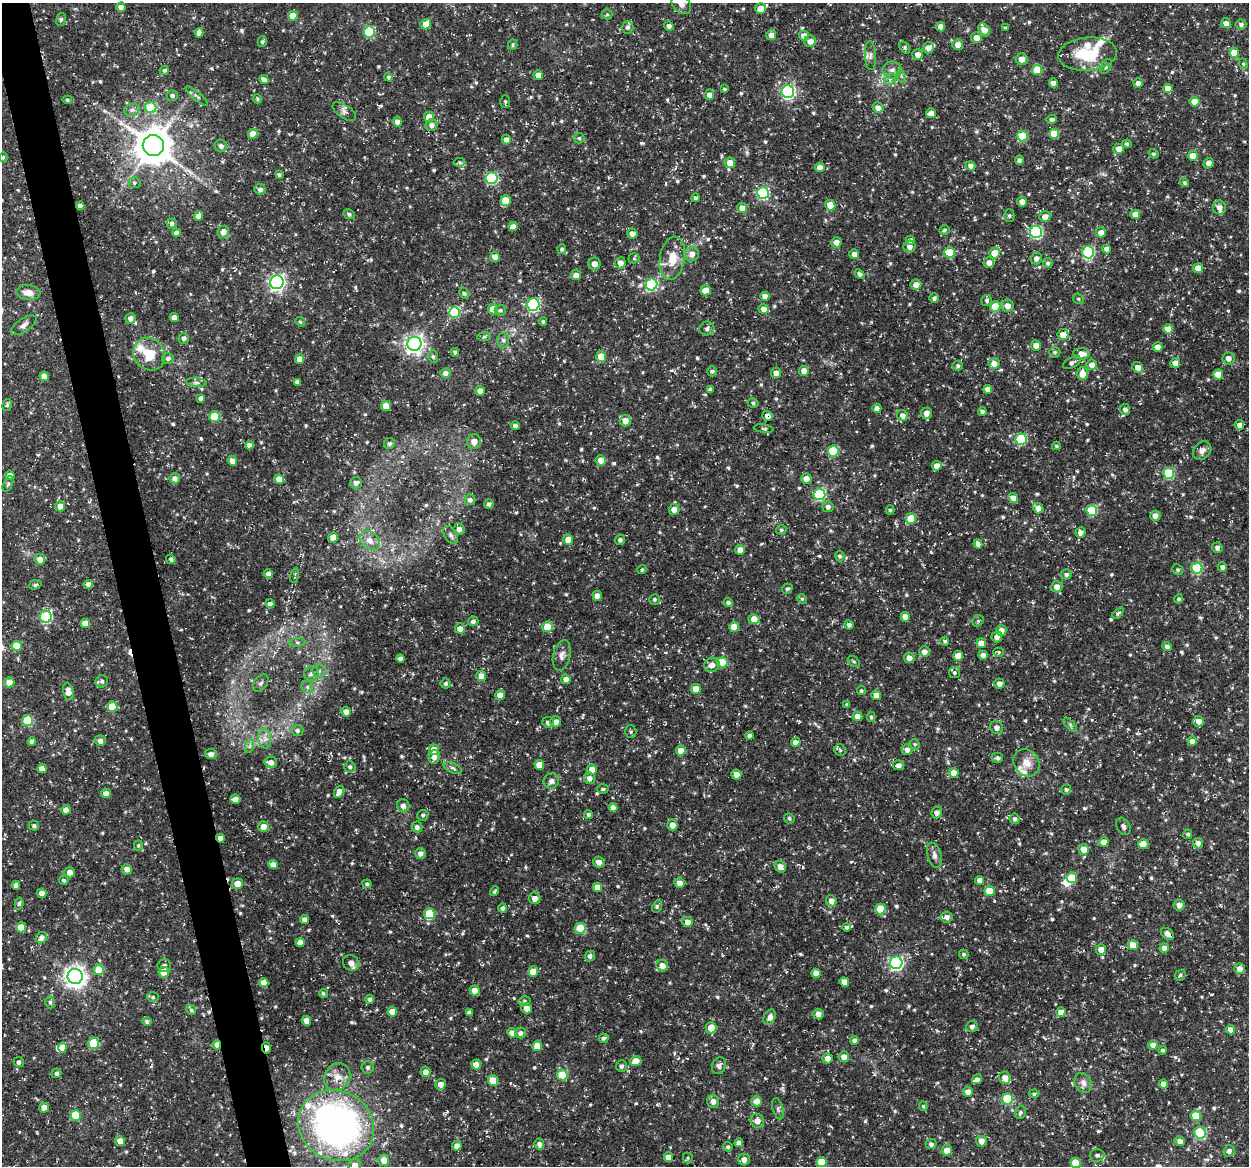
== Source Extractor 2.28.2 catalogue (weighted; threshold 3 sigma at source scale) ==
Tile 11 of 4 x 4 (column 3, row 3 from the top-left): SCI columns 2496-3742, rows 1202-2365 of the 4992 x 4776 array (HDU 1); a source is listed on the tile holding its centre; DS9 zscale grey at full resolution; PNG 1251 x 1168 px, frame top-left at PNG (2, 3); each listed source drawn as its Kron ellipse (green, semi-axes under 4 px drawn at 4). Shown black and unused: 3% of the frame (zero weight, under 3 of 5 exposures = <1% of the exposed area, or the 3 px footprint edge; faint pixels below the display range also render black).
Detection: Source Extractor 2.28.2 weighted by HDU 2 'WHT'; one run over the whole footprint, this tile lists its part. Background 0.0467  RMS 0.0028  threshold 0.0124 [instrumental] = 3 sigma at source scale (4.5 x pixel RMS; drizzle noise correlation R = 1.50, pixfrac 1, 0.0396/0.0396 arcsec/px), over >= 5 px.
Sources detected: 703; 2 inside a brighter object's white glare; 2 cosmic-ray / hot-pixel residue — neither listed nor drawn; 17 inside a brighter listed object's ellipse — not listed separately; of the other 682, all 500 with FLUX_AUTO >= 0.407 (the completeness limit of this list) listed and drawn (182 fainter detections not listed), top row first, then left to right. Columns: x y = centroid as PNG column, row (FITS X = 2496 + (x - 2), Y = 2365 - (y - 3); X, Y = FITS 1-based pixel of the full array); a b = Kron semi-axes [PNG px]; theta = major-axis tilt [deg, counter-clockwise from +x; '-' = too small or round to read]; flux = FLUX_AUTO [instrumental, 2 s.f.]
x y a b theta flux
681 4 11 8 -46 2
121 7 4 4 - 1.5
761 9 5 5 - 3.6
607 14 5 5 - 0.45
293 16 5 5 - 4.3
61 19 6 5 - 0.46
1226 23 5 5 - 2.1
426 24 5 5 - 2.9
1241 25 5 5 - 0.82
669 26 5 4 - 0.9
627 27 6 6 - 0.77
940 27 5 4 - 1.7
1005 28 3 3 - 0.46
984 30 7 5 -55 2.1
369 32 6 5 - 15
199 33 5 4 - 1.7
771 35 5 5 - 2
804 36 5 5 - 2.1
976 38 5 5 - 2
810 41 6 5 - 1.5
262 42 5 4 - 0.47
513 45 5 5 - 0.45
958 45 5 5 - 2.3
905 47 6 4 -54 0.51
928 48 6 5 - 1.8
1234 53 5 5 - 4.6
918 54 5 5 - 1.7
1088 54 29 16 5 12
870 55 14 5 -87 1.1
1022 59 6 6 - 2
1243 64 5 4 - 0.41
1106 66 8 5 62 0.7
164 70 5 4 - 0.62
892 70 9 8 - 1.5
1037 70 5 5 - 7.6
538 75 5 4 - 1.7
901 76 6 4 -71 0.49
388 77 4 4 - 0.52
264 79 5 4 - 1.4
890 79 6 5 - 0.69
1053 83 4 4 - 1.9
1138 83 5 4 - 1.5
1168 88 5 4 - 2.3
724 89 4 3 - 0.44
788 92 6 6 - 47
709 95 5 5 - 1.4
172 96 5 5 - 0.69
197 96 14 3 -41 0.7
257 99 5 4 - 0.42
67 100 5 4 - 0.43
505 101 6 5 - 0.42
1194 102 5 5 - 3.8
151 107 5 5 - 13
878 108 5 5 - 1.5
132 110 8 6 21 0.86
344 112 13 6 -33 1.1
931 113 5 5 - 1.8
429 117 5 5 - 3.2
1051 119 5 4 - 0.68
397 122 5 4 - 1.3
432 125 6 5 - 1.4
253 134 5 5 - 3.2
1054 134 5 5 - 5.7
1022 136 5 5 - 9.7
579 138 5 5 - 0.46
506 140 5 4 - 1.5
1127 144 5 4 - 0.51
153 146 10 10 - 740
221 146 6 6 - 0.95
1119 149 5 5 - 2.2
1154 154 5 4 - 0.5
1193 156 5 5 - 4.1
3 157 5 4 - 0.41
1019 160 5 4 - 0.69
459 162 6 4 -2 0.45
730 163 5 5 - 4.3
1209 163 5 5 - 1.7
971 166 5 4 - 1.4
820 167 5 4 - 2.1
279 175 3 3 - 0.52
491 178 6 6 - 26
134 183 6 5 - 0.54
1185 183 5 4 - 0.51
260 189 5 5 - 1.1
763 193 6 6 - 29
695 198 4 3 - 0.59
506 201 5 5 - 6.6
1022 201 5 5 - 1.5
830 205 5 5 - 4.7
80 206 4 4 - 1.2
1219 207 7 6 - 1.6
742 208 5 5 - 1.9
349 214 6 4 -28 0.62
1135 214 5 4 - 2.4
1009 215 6 5 - 0.46
199 216 5 4 - 1.9
1045 217 5 5 - 2
172 224 5 5 - 0.86
513 226 4 4 - 1.6
944 230 5 4 - 0.5
223 232 6 6 - 2.1
1036 232 6 6 - 32
1101 232 5 5 - 1.8
176 233 4 4 - 1.1
632 234 5 5 - 1.8
910 240 4 4 - 1
836 242 5 5 - 1.6
909 247 6 5 - 1.6
562 249 5 4 - 0.59
1107 249 4 4 - 1.6
949 252 5 5 - 8.4
1088 252 6 6 - 31
994 253 5 5 - 4
692 254 7 7 - 1.9
854 254 5 5 - 1.7
495 257 5 5 - 1.8
634 258 5 5 - 0.41
672 258 22 12 81 5.2
1036 258 6 5 - 1.1
620 263 5 5 - 1.9
989 263 5 5 - 1.9
1048 263 5 5 - 0.74
594 264 6 6 - 1.6
1198 268 5 5 - 4.2
860 274 5 4 - 0.87
576 275 5 5 - 1.8
277 282 7 6 - 82
916 284 5 5 - 1.9
651 285 6 6 - 28
705 290 5 5 - 3.9
28 292 12 7 -6 2.5
464 293 6 5 - 0.45
765 296 4 4 - 1.8
934 298 5 4 - 0.82
1078 299 6 5 - 0.41
987 301 5 5 - 0.61
533 304 6 6 - 35
995 306 5 5 - 7.1
1007 306 6 6 - 1.9
493 309 5 5 - 5.6
764 309 5 4 - 1.9
500 310 5 5 - 0.56
454 313 5 5 - 17
130 318 5 5 - 1.5
174 318 4 4 - 1.8
300 322 5 4 - 0.43
543 322 4 3 - 0.43
24 325 15 6 34 1.4
707 328 7 7 - 0.91
1168 329 5 5 - 3.2
1063 335 5 5 - 2.6
484 336 7 3 6 0.49
184 338 5 5 - 0.9
503 340 7 6 - 0.78
414 344 7 7 - 120
1036 345 5 5 - 1.8
1157 347 5 5 - 2
455 352 4 4 - 0.52
1055 352 6 5 - 0.57
149 354 17 15 -51 6
1081 354 8 5 -4 2.1
433 356 6 4 -73 0.5
601 357 5 5 - 4.5
168 358 6 5 - 0.81
1228 358 6 6 - 1.9
300 359 5 4 - 2.4
994 363 5 5 - 2
1072 363 10 5 28 0.84
1175 363 5 5 - 2.2
1092 365 5 5 - 2
958 366 5 5 - 0.55
1138 367 5 5 - 2.2
712 371 5 5 - 0.6
804 371 5 5 - 1.9
445 373 5 5 - 1.3
776 373 5 5 - 1.8
1082 373 6 5 - 3.6
1218 375 5 5 - 3.9
44 376 4 4 - 2.4
196 382 10 4 -5 0.66
297 382 4 4 - 0.85
710 389 4 4 - 0.95
988 389 4 4 - 2
480 391 5 5 - 1.4
200 398 4 3 - 0.75
753 403 5 4 - 0.54
7 405 6 4 79 0.45
386 406 5 5 - 3.3
877 408 4 4 - 1.4
1125 409 5 5 - 0.96
982 411 4 3 - 0.74
926 413 6 5 - 1.6
767 416 5 5 - 1.2
903 416 6 5 - 1.5
214 417 5 5 - 9.1
625 421 5 5 - 2.6
1239 425 5 5 - 1.5
515 426 4 4 - 0.92
764 429 10 4 -7 0.49
1021 439 5 5 - 19
474 442 7 7 - 2.2
390 444 6 5 - 0.68
249 445 4 4 - 1.2
1056 446 4 3 - 0.42
833 451 5 5 - 13
1202 451 10 8 48 1.5
601 460 5 5 - 2
232 461 5 4 - 2
937 466 5 4 - 1.9
1169 473 5 5 - 18
10 475 5 4 - 1.7
175 478 5 5 - 1.3
279 479 5 4 - 3.3
806 479 5 5 - 2
356 483 6 5 - 1.2
8 484 8 4 65 0.53
819 494 6 6 - 27
1013 498 5 5 - 2.2
470 500 5 5 - 0.97
489 504 5 5 - 0.86
60 506 5 5 - 2
828 507 5 5 - 1
1038 508 5 5 - 1.9
674 509 5 5 - 2
890 510 4 4 - 0.42
1092 511 5 5 - 17
1155 516 5 5 - 1.9
911 518 5 5 - 6.1
459 529 6 5 - 1.3
781 530 5 4 - 0.49
1081 532 5 5 - 1.6
451 535 10 6 -58 0.95
333 538 5 5 - 3.5
568 539 5 5 - 3.1
620 540 5 5 - 0.72
370 541 11 8 -41 2.4
978 544 5 4 - 1.2
1217 548 5 5 - 0.99
740 550 5 5 - 2.8
840 556 5 4 - 0.5
40 559 5 5 - 2
171 559 5 4 - 0.69
1222 567 5 4 - 0.82
1197 568 5 5 - 20
642 569 5 3 - 0.41
1178 570 5 5 - 0.5
268 574 5 4 - 1.5
1066 574 5 5 - 0.73
295 576 7 3 80 0.45
88 584 5 4 - 1.2
35 585 6 4 21 0.7
1057 587 6 5 - 1.7
787 589 5 4 - 0.48
597 596 5 4 - 1.5
655 599 5 5 - 0.48
802 599 5 4 - 0.47
1179 599 4 4 - 0.53
728 603 5 4 - 0.81
270 604 4 4 - 1.1
1118 613 7 4 47 0.68
46 617 6 6 - 26
905 617 5 4 - 2
754 619 5 5 - 3.2
473 621 5 5 - 0.75
978 621 6 5 - 0.47
85 623 5 4 - 2.4
849 625 4 4 - 0.95
547 627 5 5 - 6.7
734 627 5 5 - 5.6
460 628 5 5 - 1.7
1001 630 5 5 - 2.1
997 637 5 5 - 1.3
945 641 4 4 - 0.47
297 642 8 4 8 0.62
981 643 5 5 - 2.9
16 646 5 5 - 4.9
1167 646 5 4 - 0.96
924 652 5 5 - 1.7
999 652 5 4 - 0.43
562 655 15 8 77 1.7
983 655 4 4 - 1.6
958 656 5 5 - 2.7
400 658 4 4 - 1
909 658 5 5 - 1.7
854 661 6 5 - 0.44
722 662 5 5 - 7.4
712 665 8 7 - 1.8
319 671 6 6 - 0.91
312 673 7 7 - 1.2
954 673 5 5 - 0.56
481 676 5 5 - 2.2
566 679 5 4 - 1.7
102 681 6 6 - 0.74
9 682 5 5 - 4.2
261 683 10 6 54 0.85
446 683 5 5 - 0.65
999 684 5 5 - 1.5
307 687 6 5 - 0.67
696 689 5 5 - 3.3
861 691 4 4 - 0.42
68 692 8 5 -78 2.2
500 695 5 4 - 2.3
876 695 5 4 - 2.5
847 704 4 4 - 0.49
112 707 5 5 - 5.1
346 712 5 5 - 1.9
857 716 5 4 - 2
871 717 5 4 - 0.48
28 720 5 5 - 15
1199 721 5 5 - 1.8
548 722 5 5 - 0.9
556 722 5 5 - 1.8
1070 725 9 3 -45 0.53
997 728 7 6 - 1.3
297 730 6 5 - 0.84
631 731 6 5 - 0.51
750 736 4 4 - 0.88
265 739 10 6 -85 1.5
32 741 4 4 - 0.85
100 741 5 5 - 1.2
1192 741 5 4 - 1.6
796 742 5 4 - 1.5
915 744 5 4 - 0.41
250 746 7 4 71 0.66
434 750 5 5 - 3.9
840 750 6 5 - 0.57
907 750 5 5 - 1.4
681 751 5 5 - 3.1
211 754 6 5 - 1.2
434 757 7 5 80 1.4
997 758 6 5 - 0.64
271 762 6 5 - 1.6
1026 763 14 12 -54 3.1
539 765 5 5 - 4.4
899 765 5 5 - 1.2
350 767 5 5 - 0.72
453 768 9 5 -24 0.84
42 769 4 4 - 2
592 769 5 5 - 2.5
954 773 5 5 - 2.7
736 775 5 5 - 1.5
589 778 5 5 - 1.3
551 781 8 7 - 1.2
603 789 6 4 -1 0.54
1066 789 5 5 - 0.53
339 792 6 4 58 2.1
106 793 5 5 - 1.4
235 799 5 4 - 1.9
403 806 6 6 - 1.3
613 808 4 4 - 1.9
66 810 4 4 - 2
937 812 6 5 - 1.3
588 814 4 4 - 0.61
423 815 5 5 - 0.61
789 818 5 5 - 0.54
1015 819 5 5 - 0.88
672 825 5 5 - 1.7
34 826 5 5 - 0.58
263 826 5 5 - 2.4
1123 826 9 6 -58 0.78
417 827 5 5 - 1.2
1188 834 4 4 - 0.61
220 838 4 4 - 2.1
1104 842 5 4 - 2.3
1198 843 5 5 - 1.4
1143 844 5 5 - 2.9
138 845 5 4 - 0.43
1084 849 5 5 - 3.3
420 853 5 5 - 1.3
934 855 13 7 -74 1.4
599 862 6 5 - 1.6
273 865 5 4 - 2
780 867 6 5 - 2
127 869 5 5 - 1.4
70 872 5 5 - 1.6
1072 878 5 5 - 8.7
64 880 5 4 - 0.52
980 880 4 4 - 1.6
679 883 5 5 - 2
237 884 5 5 - 3
367 884 4 4 - 0.55
16 885 4 4 - 1.4
597 887 5 4 - 2.1
494 891 5 3 - 0.43
989 891 5 5 - 6.7
42 893 5 5 - 1.3
535 898 6 5 - 1.7
831 901 6 5 - 1.7
19 903 6 4 78 0.57
1179 905 5 5 - 1.9
657 906 6 4 64 0.51
502 908 4 4 - 0.73
880 909 5 5 - 7.3
429 914 5 5 - 13
947 917 6 5 - 1.3
305 919 4 4 - 1.7
687 922 5 5 - 1.9
21 927 5 5 - 4.7
847 927 4 4 - 0.74
580 928 5 5 - 12
1168 934 7 5 -35 1.3
41 938 6 5 - 1.3
300 942 4 4 - 2.2
1133 945 5 5 - 3.7
1164 948 5 4 - 1.8
1101 949 5 5 - 2.2
964 954 5 4 - 0.5
590 956 5 5 - 1
351 963 8 7 - 1.8
896 963 6 6 - 51
164 965 6 6 - 0.79
662 966 6 5 - 1.7
1239 969 5 5 - 1.9
99 970 5 5 - 6.4
164 972 5 5 - 5.6
533 972 5 5 - 5
816 973 5 4 - 1.9
1180 975 6 5 - 0.51
75 976 7 7 - 170
844 982 5 4 - 2.5
264 983 4 4 - 2.4
475 990 5 5 - 2.4
323 993 4 4 - 0.51
153 997 6 5 - 0.59
370 999 4 4 - 0.78
524 1001 6 5 - 0.51
50 1002 6 5 - 0.54
526 1008 5 5 - 1.7
191 1010 5 4 - 0.52
392 1012 5 5 - 3.5
1061 1012 5 4 - 1.9
469 1013 4 4 - 1.1
818 1014 5 5 - 1.5
770 1017 8 5 64 1.3
147 1021 4 4 - 0.63
307 1021 5 4 - 2
972 1027 6 5 - 1.1
711 1028 5 5 - 3.1
1230 1030 5 4 - 1.7
512 1033 5 4 - 1.6
520 1033 5 5 - 0.98
604 1038 5 4 - 0.59
855 1040 4 4 - 1.1
93 1043 5 5 - 9.9
217 1045 5 4 - 1.3
1153 1045 5 4 - 1.7
537 1046 5 5 - 4.1
63 1047 5 4 - 2.5
266 1048 6 3 -81 2.6
1163 1050 4 4 - 0.49
844 1057 5 5 - 2.2
828 1058 5 5 - 1.9
636 1061 5 5 - 3.1
19 1062 5 5 - 0.81
476 1065 5 5 - 2.7
621 1066 6 5 - 0.7
719 1066 9 6 66 0.98
368 1068 6 6 - 0.7
425 1072 5 5 - 1.9
56 1073 5 5 - 0.72
562 1075 5 5 - 11
337 1077 14 12 56 3
1005 1078 6 5 - 2
977 1079 5 4 - 0.95
493 1081 5 5 - 5.7
1083 1083 10 8 -59 1.5
440 1084 5 5 - 1.8
1163 1084 4 4 - 2
968 1092 5 5 - 1.8
1034 1094 5 4 - 0.55
1007 1099 5 5 - 15
713 1101 6 6 - 1.6
757 1101 5 5 - 2.5
923 1106 5 4 - 0.42
44 1108 5 5 - 2.1
778 1109 11 5 -73 0.78
1020 1113 6 5 - 0.56
76 1115 5 5 - 9.4
1196 1116 5 5 - 6.1
757 1121 7 6 - 2.1
336 1125 39 34 -29 110
1200 1133 6 5 - 21
120 1141 5 4 - 2.4
981 1141 5 5 - 1.8
1180 1141 5 5 - 1.4
739 1143 4 4 - 1.2
539 1144 5 4 - 0.91
931 1144 5 5 - 0.77
457 1146 5 4 - 1.7
728 1147 5 4 - 0.54
947 1150 5 5 - 2.8
1229 1151 6 5 - 1.2
1097 1155 7 6 - 0.93
668 1157 5 4 - 2
688 1158 5 5 - 0.43
744 1159 6 6 - 1.5
384 1160 6 5 - 2.3
822 1162 5 5 - 6.7
1076 1163 5 5 - 7.4
355 1165 6 6 - 2.1
Overlapping masked pixels (flux is a lower limit): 5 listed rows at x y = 767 416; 220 838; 1168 934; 217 1045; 266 1048
Isophote crosses this tile's border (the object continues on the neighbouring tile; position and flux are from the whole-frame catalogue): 3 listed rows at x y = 681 4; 1076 1163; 355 1165